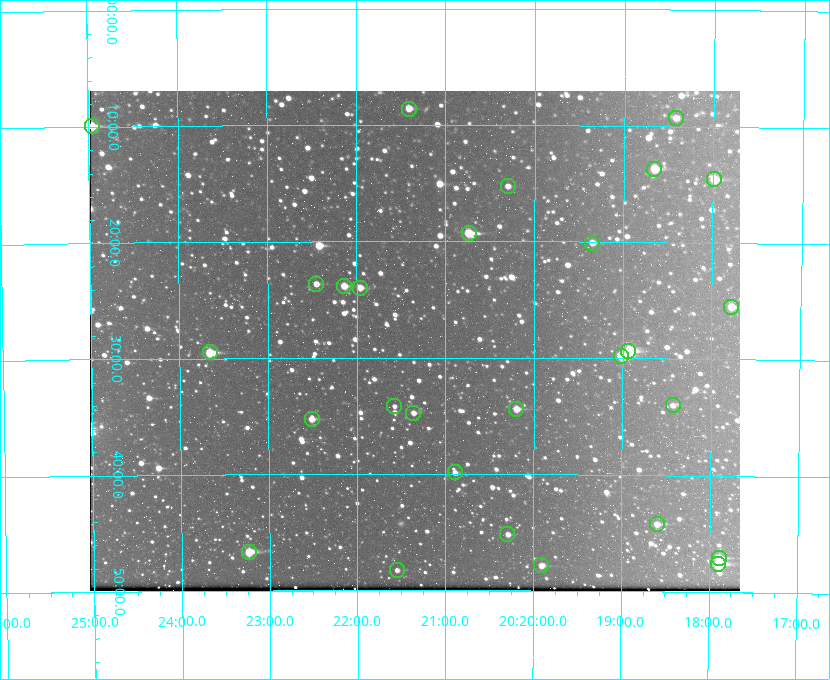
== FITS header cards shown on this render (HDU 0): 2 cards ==
NAXIS1  =                  650 / Width of table row in bytes
NAXIS2  =                  500 / Number of rows in table

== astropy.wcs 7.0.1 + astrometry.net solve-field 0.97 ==
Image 650 x 500 px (HDU 0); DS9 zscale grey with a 90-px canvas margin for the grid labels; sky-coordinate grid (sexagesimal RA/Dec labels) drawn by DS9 from the SOLVED WCS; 28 Tycho-2 reference stars matched to detected sources circled (green)
Header WCS: none
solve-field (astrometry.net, Tycho-2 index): SOLVED blind (the file carries no WCS)
Solved WCS: RA---TAN-SIP/DEC--TAN-SIP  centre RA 20:21:21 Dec +59:29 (305.34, +59.48 deg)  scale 5.16 arcsec/px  FOV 55.9' x 43.0'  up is -180 deg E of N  parity flipped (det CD > 0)
(file carries no celestial WCS; the grid is the blind solution)
Tycho-2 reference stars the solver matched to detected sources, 28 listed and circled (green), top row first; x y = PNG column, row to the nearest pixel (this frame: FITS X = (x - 92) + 1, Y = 500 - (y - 91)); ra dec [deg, ICRS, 3 dp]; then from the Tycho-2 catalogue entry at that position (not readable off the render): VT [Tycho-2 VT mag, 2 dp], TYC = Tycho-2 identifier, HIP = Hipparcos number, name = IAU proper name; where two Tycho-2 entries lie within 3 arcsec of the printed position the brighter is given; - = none
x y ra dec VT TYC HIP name
411 109 305.353 +59.143 10.51 3949-1307-1 - -
678 118 304.606 +59.155 10.95 3949-1673-1 - -
94 126 306.240 +59.165 8.78 3949-1539-1 100701 -
656 169 304.666 +59.228 9.63 3949-1325-1 - -
716 179 304.498 +59.243 9.91 3949-663-1 - -
510 186 305.075 +59.254 11.10 3949-857-1 - -
471 233 305.185 +59.322 8.95 3949-1869-1 - -
594 243 304.838 +59.335 10.93 3949-1877-1 - -
318 284 305.613 +59.394 10.81 3949-1261-1 - -
346 286 305.535 +59.397 10.37 3949-1383-1 - -
362 288 305.490 +59.400 10.79 3949-1179-1 - -
733 307 304.447 +59.425 10.97 3949-965-1 - -
630 351 304.733 +59.490 8.93 3949-1451-1 - -
212 352 305.915 +59.492 9.25 3949-1149-1 - -
623 356 304.755 +59.496 9.37 3949-615-1 - -
675 405 304.607 +59.567 11.00 3949-1861-1 - -
396 406 305.394 +59.570 11.70 3949-405-1 - -
518 409 305.049 +59.573 10.18 3949-1099-1 - -
415 413 305.340 +59.579 10.98 3949-39-1 - -
314 419 305.628 +59.588 10.19 3949-1517-1 - -
457 472 305.223 +59.664 11.52 3949-1631-1 - -
659 524 304.649 +59.737 10.61 3949-735-1 - -
509 534 305.073 +59.753 11.06 3949-89-1 - -
251 552 305.808 +59.778 8.73 3949-715-1 100545 -
721 558 304.470 +59.785 9.54 3949-1615-1 - -
720 564 304.474 +59.793 10.98 3949-1187-1 100048 -
543 565 304.976 +59.797 11.33 3949-1031-1 - -
399 570 305.387 +59.804 11.49 3949-285-1 - -